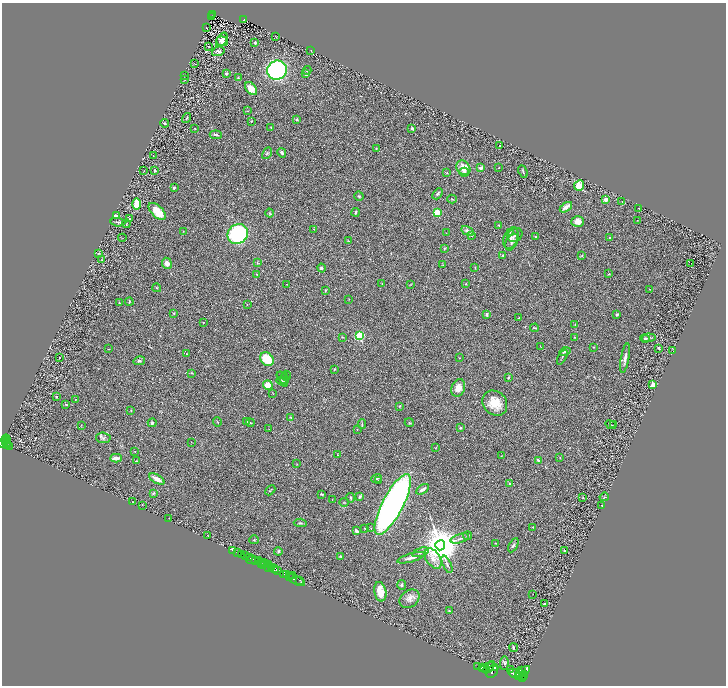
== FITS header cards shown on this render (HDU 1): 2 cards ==
NAXIS1  =                 1448
NAXIS2  =                 1367

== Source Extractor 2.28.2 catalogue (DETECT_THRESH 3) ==
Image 1448 x 1367 px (HDU 1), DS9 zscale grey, zoomed out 1/2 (1 PNG px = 2 x 2 image px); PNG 728 x 688 px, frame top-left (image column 1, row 1366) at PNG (2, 3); each listed source drawn as its Kron ellipse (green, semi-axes under 4 px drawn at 4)
Background 0.606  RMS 0.031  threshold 0.0918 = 3 sigma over >= 5 px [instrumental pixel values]
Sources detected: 286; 29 cannot appear on this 1/2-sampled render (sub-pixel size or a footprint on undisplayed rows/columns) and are neither listed nor drawn; the other 257 listed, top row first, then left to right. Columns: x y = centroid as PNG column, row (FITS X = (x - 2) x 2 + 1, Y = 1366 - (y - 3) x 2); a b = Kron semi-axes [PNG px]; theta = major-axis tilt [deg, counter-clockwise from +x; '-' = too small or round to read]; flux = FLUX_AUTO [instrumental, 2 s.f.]
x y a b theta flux
213 14 2 2 - 69
212 16 2 1 - 4.6
244 19 3 2 - 100
206 28 2 1 - 2.1
275 36 2 1 - 1.7
222 40 8 5 58 39
222 41 6 5 - 30
255 43 2 2 - 41
209 46 2 1 - 3.8
311 50 2 2 - 1.9
218 51 6 4 18 21
195 64 2 2 - 2.4
277 70 10 9 - 1000
307 70 4 3 - 4.5
226 73 2 2 - 40
306 74 4 3 - 18
184 75 2 1 - 1.5
238 78 3 2 - 4.7
185 79 2 2 - 2.5
251 89 7 5 -49 61
247 111 3 2 - 2.2
186 118 5 2 - 5.7
297 119 3 3 - 6.8
251 121 3 3 - 6.6
164 123 4 3 - 9.7
271 127 3 2 - 4.1
195 128 2 1 - 2.2
412 128 2 2 - 33
216 135 6 2 -6 11
500 146 2 2 - 8
376 148 3 2 - 2.6
267 153 6 4 62 9.7
282 153 5 3 - 11
153 156 2 1 - 2.6
463 168 8 6 -51 70
481 168 3 3 - 21
499 168 2 2 - 4.7
155 170 3 3 - 7.2
144 171 2 1 - 1.6
464 172 4 4 - 12
523 172 6 2 -65 6.8
447 173 3 2 - 3.2
579 185 5 5 - 95
174 188 3 2 - 8.7
438 194 6 3 49 9.1
359 196 5 3 - 7.4
452 199 5 3 - 4.8
606 199 2 2 - 97
622 201 2 2 - 4.3
137 204 6 4 90 110
566 207 7 3 35 37
639 208 2 1 - 2.6
157 211 11 5 -45 96
355 212 4 3 - 8.4
437 212 3 2 - 290
270 213 4 3 - 6
117 216 4 2 - 40
129 219 3 3 - 7.1
637 220 2 1 - 1.6
118 222 7 2 -5 9.3
578 222 6 5 - 40
126 224 4 2 - 3.1
499 225 4 2 - 4.9
314 229 3 2 - 2.5
183 231 2 2 - 2.2
468 231 6 4 -31 23
510 232 4 3 - 5.1
446 233 2 2 - 1.9
238 234 11 9 40 720
472 235 4 3 - 6.3
515 235 8 6 32 21
536 237 3 3 - 5
122 238 4 2 - 2.8
511 238 11 7 68 28
610 238 3 3 - 5.4
348 241 3 2 - 3.2
512 242 9 5 62 18
444 248 2 2 - 3.6
99 253 3 3 - 4.2
503 255 3 3 - 6.4
582 255 3 3 - 3.8
102 260 2 1 - 1.7
167 263 5 5 - 30
257 263 4 2 - 3.6
691 263 2 1 - 29
443 265 2 2 - 2.2
321 268 4 4 - 12
475 268 3 2 - 3.1
257 274 3 2 - 2.9
609 274 3 2 - 3
287 284 2 1 - 1.3
382 284 3 2 - 2.7
466 284 2 2 - 13
410 285 4 2 - 3.3
157 288 4 2 - 4.1
649 289 2 1 - 1.6
325 290 3 3 - 5.3
349 299 3 2 - 1.8
129 302 4 2 - 7.5
119 303 2 2 - 3.5
247 305 3 2 - 2.2
174 313 3 2 - 4.9
487 314 4 3 - 12
617 315 3 2 - 9
519 318 4 2 - 5.4
203 322 2 2 - 3
575 325 3 2 - 3.6
535 328 4 2 - 6.4
359 336 3 3 - 720
342 337 3 2 - 3.6
575 337 2 2 - 2.3
645 338 5 3 - 7.7
648 338 7 3 8 13
540 346 2 1 - 1.6
593 347 2 2 - 3.8
659 348 4 2 - 8.5
108 349 3 1 - 2.1
673 351 2 1 - 1.7
565 352 5 2 - 15
187 354 2 2 - 2.5
59 357 2 1 - 2
562 357 8 2 63 6.7
459 358 2 1 - 2.3
625 358 15 4 80 29
267 359 7 6 - 180
139 361 6 4 13 12
334 369 3 3 - 4.4
192 373 4 3 - 3.9
286 376 5 5 - 13
282 378 7 4 -54 11
509 378 2 2 - 21
284 380 7 3 85 10
282 381 5 4 - 8.1
268 385 5 4 - 71
653 385 2 2 - 150
458 388 9 6 70 48
273 393 4 2 - 2.7
56 397 4 2 - 5.1
75 400 2 2 - 2.4
495 403 13 11 -46 110
66 404 3 3 - 5.7
399 406 4 2 - 3.4
131 410 3 2 - 2.4
290 417 3 2 - 5.2
217 422 5 2 - 4
247 422 3 2 - 3.4
152 423 4 3 - 12
250 423 4 2 - 4.3
409 423 4 2 - 4.2
362 424 5 2 - 6
81 425 3 2 - 2.6
611 425 5 2 - 3.3
614 425 2 1 - 2.8
460 428 2 2 - 25
269 429 2 2 - 2
357 429 2 1 - 4.1
103 438 7 5 -3 18
6 439 5 2 - 550
6 441 2 1 - 280
3 442 5 3 - 890
191 442 2 1 - 1.4
7 443 2 1 - 110
7 445 3 2 - 280
9 446 3 2 - 220
436 448 3 2 - 2.8
135 451 2 1 - 1.7
337 455 2 2 - 2.3
501 456 2 2 - 2.1
560 457 3 2 - 3
116 458 6 3 3 26
538 460 3 2 - 14
136 461 3 2 - 4.4
297 464 2 2 - 3
157 479 8 3 -31 48
377 479 5 3 - 7.9
379 481 3 3 - 5
510 484 2 2 - 6.8
423 489 7 3 31 19
270 490 6 2 45 5
153 493 4 3 - 7.3
321 494 4 2 - 7
360 496 4 3 - 11
583 497 2 2 - 3.6
604 497 5 2 - 4
351 498 5 3 - 9.3
332 499 2 2 - 2.6
133 502 3 2 - 5.5
344 502 5 2 - 3.7
393 504 34 10 62 3200
142 505 2 1 - 1.5
602 505 2 1 - 2.5
169 518 2 1 - 1.9
300 523 6 3 -4 8.6
533 527 3 2 - 2.4
365 528 2 2 - 2.6
371 528 2 1 - 1.5
356 531 3 2 - 16
208 535 2 1 - 1.5
468 536 4 2 - 4.1
460 538 9 3 19 13
254 540 5 4 - 8
496 543 3 2 - 2.3
440 545 5 5 - 23000
513 545 8 3 62 10
233 550 3 2 - 210
278 551 4 3 - 11
564 551 3 2 - 8.1
420 552 9 3 18 13
238 553 2 2 - 240
242 554 3 2 - 650
245 556 2 2 - 110
340 556 4 2 - 4
250 557 3 1 - 68
411 558 14 3 16 34
433 558 11 7 -56 43
252 560 6 2 2 190
259 560 2 1 - 320
256 561 3 2 - 700
263 562 3 1 - 380
261 564 2 1 - 490
264 564 2 2 - 250
266 564 3 2 - 87
269 564 3 2 - 360
447 564 9 3 -65 13
268 567 4 1 - 160
271 567 3 1 - 400
275 568 3 2 - 970
276 570 3 1 - 310
278 570 2 2 - 590
284 574 2 2 - 770
287 575 2 1 - 600
292 576 2 1 - 28
289 577 3 2 - 720
296 580 10 2 -27 150
300 580 3 2 - 180
402 585 5 4 - 11
380 592 10 6 -80 90
533 594 2 1 - 1.2
410 599 11 8 36 35
545 603 3 2 - 7.6
449 611 3 2 - 4.3
513 648 4 2 - 6.6
504 663 7 4 88 9
478 666 2 2 - 360
489 667 7 4 50 7800
493 667 6 2 -27 4000
483 668 4 2 - 4000
485 668 4 2 - 5300
511 669 2 1 - 3.3
521 671 3 2 - 1700
492 672 7 5 57 5700
523 672 8 3 35 4700
515 673 7 4 -18 9100
519 673 2 2 - 1000
518 675 3 1 - 1500
523 675 4 3 - 3000
522 678 2 2 - 1700
At the frame edge (FLAGS 8, measured only in part): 1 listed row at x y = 3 442
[29 sub-pixel or undisplayed-footprint detections neither listed nor drawn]